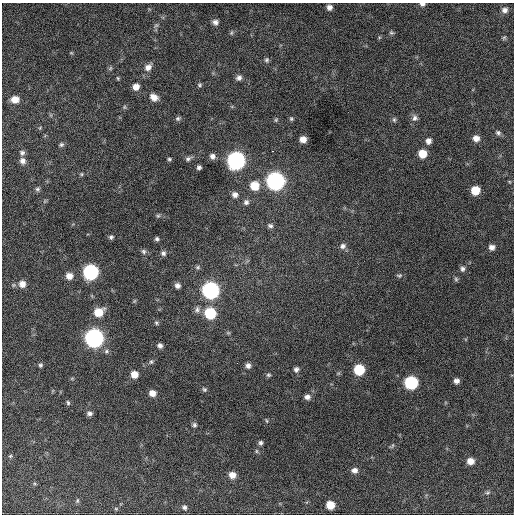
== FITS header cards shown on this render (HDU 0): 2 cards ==
NAXIS1  =                  512 / Axis length
NAXIS2  =                  512 / Axis length

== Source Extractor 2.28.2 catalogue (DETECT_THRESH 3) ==
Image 512 x 512 px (HDU 0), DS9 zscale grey, 1 PNG px = 1 image px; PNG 516 x 516 px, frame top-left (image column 1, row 512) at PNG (2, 3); no overlay
Background 637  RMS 25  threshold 75.4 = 3 sigma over >= 5 px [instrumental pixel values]
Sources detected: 100; all 100 listed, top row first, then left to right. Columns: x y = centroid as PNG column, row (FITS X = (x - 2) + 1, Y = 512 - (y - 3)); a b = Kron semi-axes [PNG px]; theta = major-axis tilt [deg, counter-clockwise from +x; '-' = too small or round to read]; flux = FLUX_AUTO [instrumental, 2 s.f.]
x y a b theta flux
422 4 6 4 1 4800
329 7 5 5 - 7100
505 10 8 7 - 7200
215 22 7 6 - 6900
156 25 6 5 - 3100
231 33 7 5 72 2800
391 33 6 5 - 2800
504 38 7 4 53 2300
71 53 6 3 17 1600
267 60 7 6 - 3700
148 67 10 7 45 11000
110 68 6 5 - 2600
118 78 5 4 - 1900
239 78 7 7 - 6100
200 85 5 5 - 2600
136 87 6 6 - 13000
154 97 8 7 - 13000
15 99 7 7 - 18000
124 107 5 5 - 2300
178 118 7 6 - 3300
415 118 9 8 - 6700
291 119 6 5 - 2800
276 120 6 5 - 2600
394 120 7 5 -69 3300
40 128 5 5 - 2000
498 133 8 6 -17 4300
476 138 7 7 - 11000
303 139 6 5 - 12000
428 141 7 7 - 8200
61 145 6 6 - 3500
273 151 3 2 - 4600
22 153 7 7 - 5100
422 154 7 7 - 29000
212 156 7 6 - 7200
188 158 8 5 25 4500
169 159 5 4 - 2500
22 161 8 7 - 8000
236 161 8 8 - 650000
199 167 4 4 - 4000
81 174 5 4 - 2100
275 181 9 8 - 670000
254 186 8 8 - 33000
37 189 7 5 15 3600
475 190 7 7 - 32000
235 195 7 7 - 7500
246 202 8 7 - 5700
158 216 5 5 - 2600
270 226 7 6 - 4300
111 237 5 5 - 3300
157 239 4 4 - 3500
342 246 8 7 - 6400
492 247 6 6 - 7600
143 251 7 6 - 3800
163 253 7 6 - 4700
198 267 7 5 0 3100
462 269 7 6 - 4800
91 272 8 8 - 340000
399 275 8 5 3 3100
69 276 7 7 - 13000
456 279 7 5 -48 2600
22 284 8 8 - 13000
177 286 5 5 - 6400
210 290 8 8 - 530000
134 301 6 4 71 1800
197 310 10 7 70 6000
99 312 9 7 28 31000
210 313 8 7 - 94000
156 323 6 5 - 2700
94 338 8 8 - 790000
160 346 5 5 - 5400
106 351 7 5 24 3600
151 362 6 5 - 2900
237 363 2 2 - 7000
40 365 6 5 - 3100
248 366 6 6 - 6300
296 369 7 7 - 5300
359 370 7 7 - 69000
134 374 7 6 - 17000
268 375 7 5 12 3000
456 381 6 5 - 7100
411 383 8 7 - 200000
204 389 6 5 - 3000
152 393 6 6 - 13000
307 397 8 6 -6 7000
68 403 6 5 - 2700
89 413 7 5 -9 5000
267 421 6 3 -71 1800
194 425 6 5 - 3600
261 443 5 5 - 3900
392 446 9 4 47 2400
256 451 6 4 -89 2300
10 456 5 4 - 1900
470 461 7 7 - 14000
354 470 7 6 - 7200
232 475 7 6 - 14000
487 492 7 5 33 3200
77 501 7 4 83 2500
330 505 6 6 - 28000
184 507 7 5 -65 4200
116 509 6 4 -1 1800
At the frame edge (FLAGS 8, measured only in part): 1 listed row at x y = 422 4